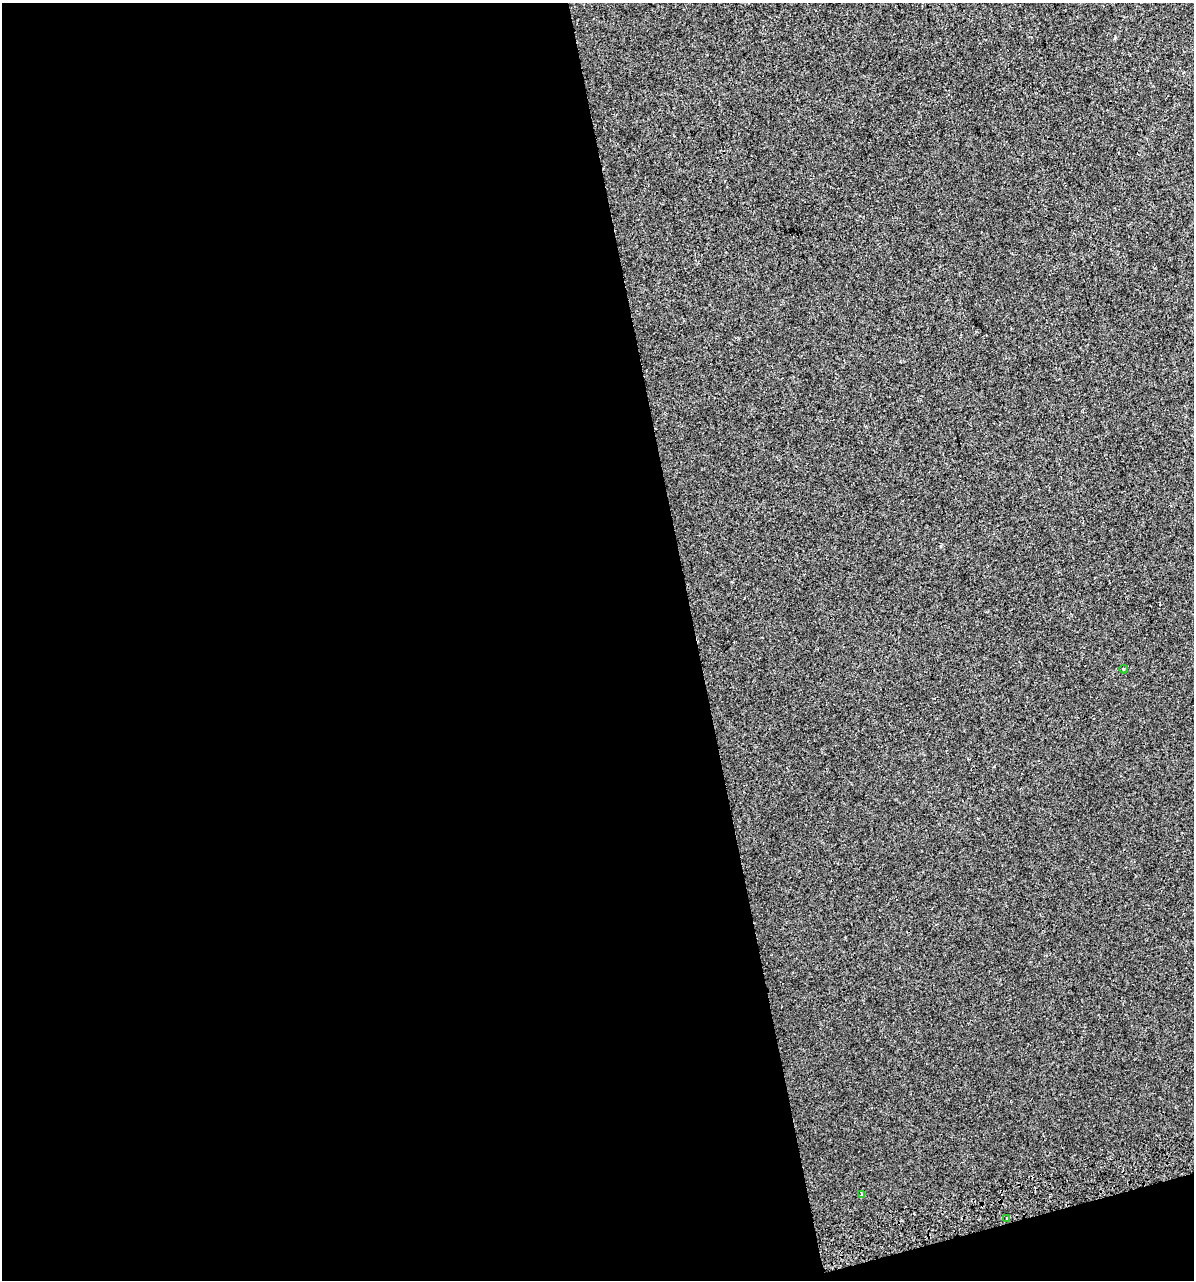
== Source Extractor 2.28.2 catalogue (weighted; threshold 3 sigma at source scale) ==
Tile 13 of 4 x 4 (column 1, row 4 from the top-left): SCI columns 56-1247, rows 43-1320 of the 4925 x 5196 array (HDU 1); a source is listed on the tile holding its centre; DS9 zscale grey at full resolution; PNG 1196 x 1282 px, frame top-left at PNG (2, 3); each listed source drawn as its Kron ellipse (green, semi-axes under 4 px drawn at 4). Shown black and unused: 60% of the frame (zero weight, under 2 of 3 exposures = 2% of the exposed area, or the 3 px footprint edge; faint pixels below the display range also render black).
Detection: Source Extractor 2.28.2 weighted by HDU 2 'WHT'; one run over the whole footprint, this tile lists its part. Background 0.00299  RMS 0.0037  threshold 0.0168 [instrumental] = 3 sigma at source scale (4.5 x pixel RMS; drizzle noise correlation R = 1.50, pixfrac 1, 0.0396/0.0396 arcsec/px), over >= 5 px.
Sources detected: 3; all 3 listed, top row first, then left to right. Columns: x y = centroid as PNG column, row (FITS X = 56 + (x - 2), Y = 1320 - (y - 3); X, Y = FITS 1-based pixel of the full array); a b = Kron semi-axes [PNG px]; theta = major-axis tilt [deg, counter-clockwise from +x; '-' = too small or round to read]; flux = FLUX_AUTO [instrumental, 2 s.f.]
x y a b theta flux
1123 669 4 3 - 0.34
862 1195 4 3 - 0.62
1006 1218 3 2 - 0.7